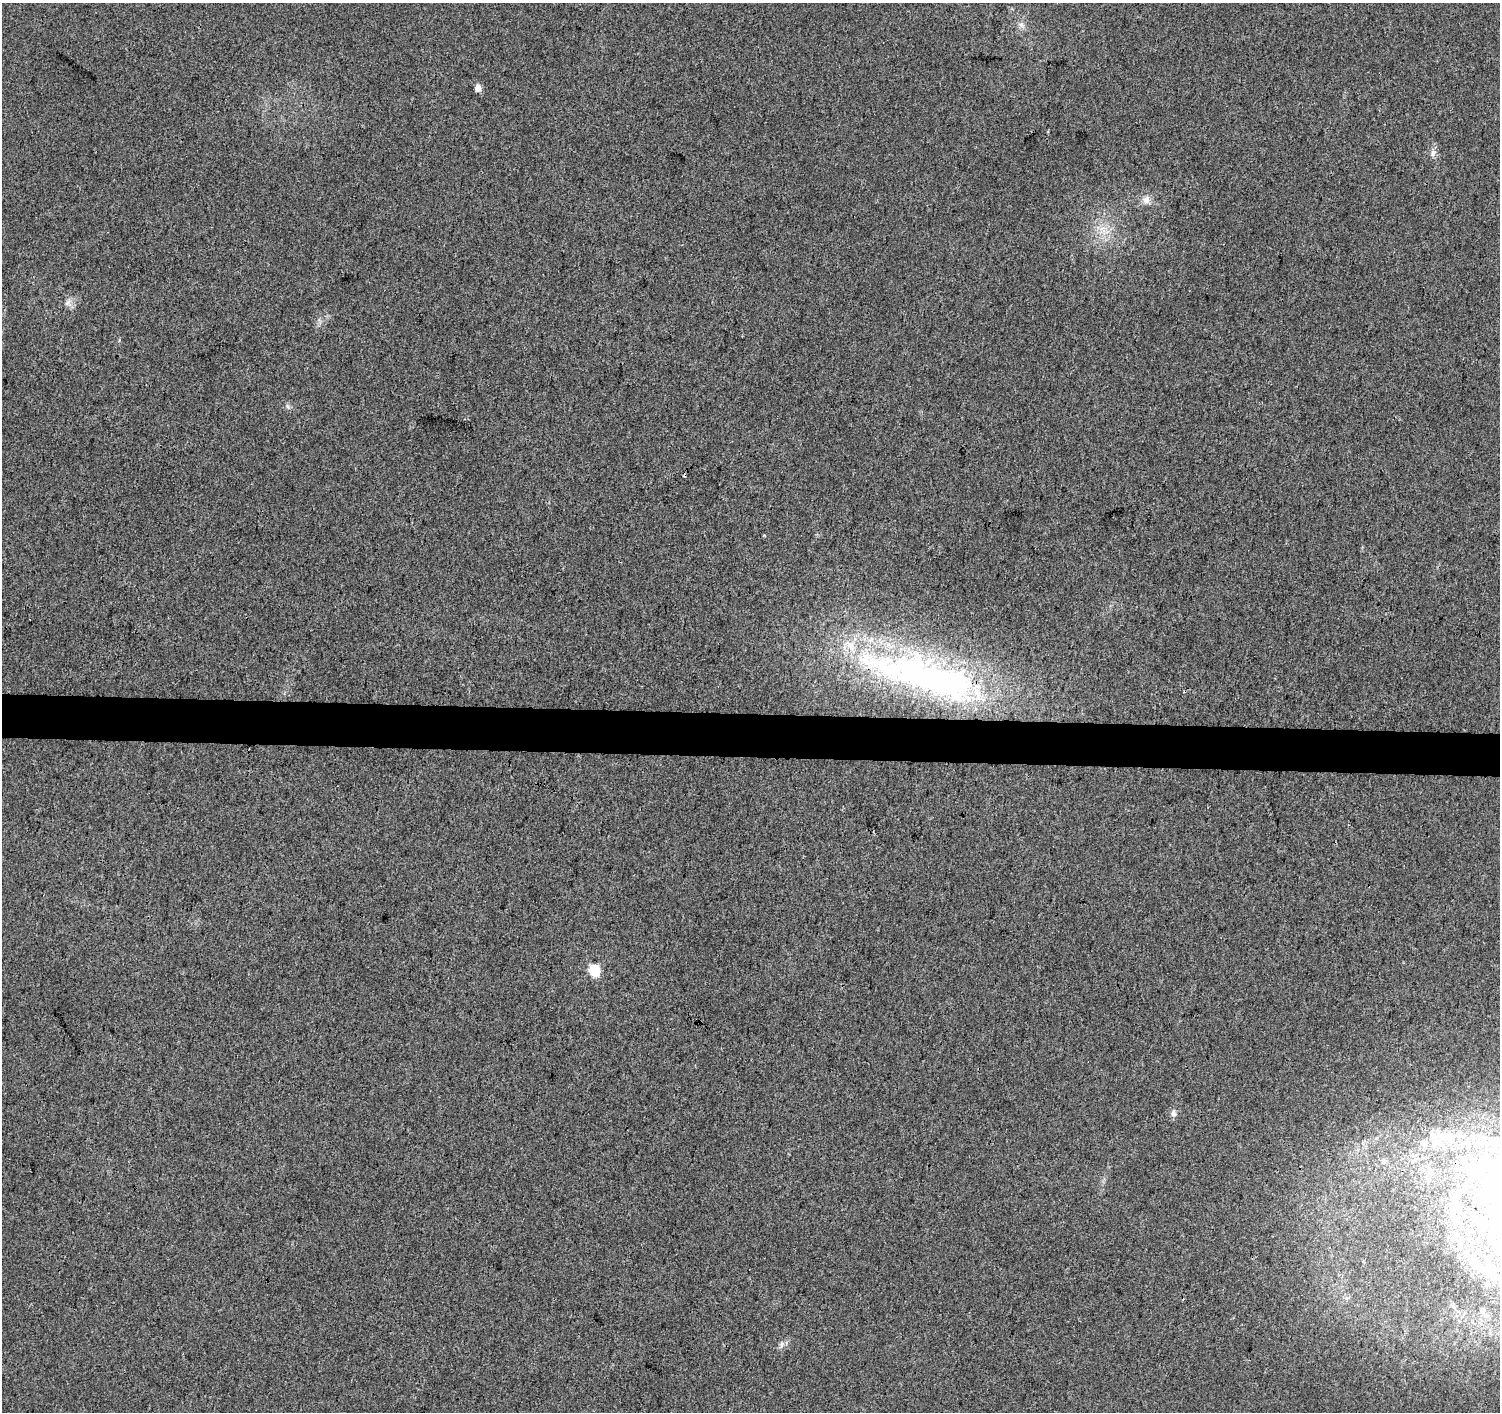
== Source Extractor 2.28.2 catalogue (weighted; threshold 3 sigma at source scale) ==
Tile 5 of 3 x 3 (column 2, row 2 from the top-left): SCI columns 1510-3007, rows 1695-3104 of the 4505 x 4741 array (HDU 1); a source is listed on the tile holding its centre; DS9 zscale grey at full resolution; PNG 1502 x 1414 px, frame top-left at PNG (2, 3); no overlay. Shown black and unused: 3% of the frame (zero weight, under 3 of 4 exposures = <1% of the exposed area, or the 3 px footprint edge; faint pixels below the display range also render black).
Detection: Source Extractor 2.28.2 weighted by HDU 2 'WHT'; one run over the whole footprint, this tile lists its part. Background 0.00355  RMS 0.0037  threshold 0.0167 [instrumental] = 3 sigma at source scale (4.5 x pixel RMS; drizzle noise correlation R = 1.50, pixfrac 1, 0.0396/0.0396 arcsec/px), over >= 5 px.
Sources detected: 19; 1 cosmic-ray / hot-pixel residue — not listed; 2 inside a brighter listed object's ellipse — not listed separately; the other 16 listed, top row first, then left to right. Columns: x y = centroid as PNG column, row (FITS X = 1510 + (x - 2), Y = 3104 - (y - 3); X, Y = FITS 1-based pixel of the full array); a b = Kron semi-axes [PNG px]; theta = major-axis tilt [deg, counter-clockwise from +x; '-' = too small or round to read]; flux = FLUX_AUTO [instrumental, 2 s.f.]
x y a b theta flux
1021 25 9 7 -53 1.5
478 88 5 4 - 4.4
1433 153 10 6 81 1.5
1146 200 10 10 - 2.5
68 303 11 9 -42 2
287 407 8 3 -71 0.67
764 535 3 2 - 0.51
927 676 157 38 -15 150
594 970 6 5 - 33
1174 1113 11 7 -79 1.5
1445 1136 25 12 5 7.5
1468 1143 10 9 - 2.3
1384 1161 8 8 - 1.3
1487 1268 50 18 -12 22
1483 1311 8 6 16 1.3
782 1345 10 5 80 1.2
Overlapping masked pixels (flux is a lower limit): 1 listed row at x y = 927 676
Isophote crosses this tile's border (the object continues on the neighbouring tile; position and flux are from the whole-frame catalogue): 1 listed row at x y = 1487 1268